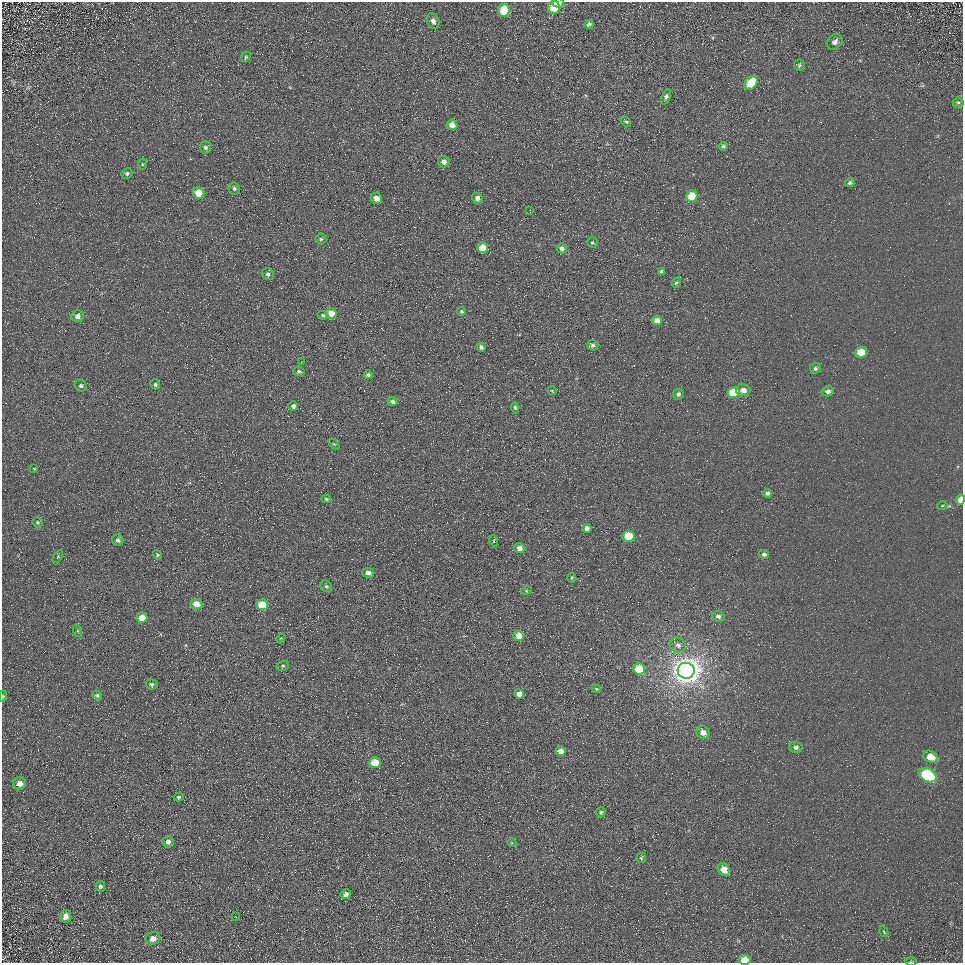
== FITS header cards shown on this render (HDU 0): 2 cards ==
NAXIS1  =                  961
NAXIS2  =                  961

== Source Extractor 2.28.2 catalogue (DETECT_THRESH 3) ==
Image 961 x 961 px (HDU 0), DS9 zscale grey, 1 PNG px = 1 image px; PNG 965 x 965 px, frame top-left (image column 1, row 961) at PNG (2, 2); each listed source drawn as its Kron ellipse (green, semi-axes under 4 px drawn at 4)
Background 4.98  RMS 7.8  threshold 23.3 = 3 sigma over >= 5 px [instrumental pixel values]
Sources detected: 110; all 110 listed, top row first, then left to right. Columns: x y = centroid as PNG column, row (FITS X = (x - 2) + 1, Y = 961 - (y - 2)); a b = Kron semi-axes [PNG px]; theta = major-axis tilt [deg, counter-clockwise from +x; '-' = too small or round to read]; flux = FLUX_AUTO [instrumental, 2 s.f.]
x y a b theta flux
558 3 5 4 - 1900
554 7 7 6 - 15000
504 10 6 6 - 19000
433 21 8 6 -68 2200
589 24 4 4 - 1600
835 42 9 7 41 2400
246 57 5 4 - 690
799 65 5 5 - 900
751 83 8 5 49 16000
666 97 8 4 68 1400
958 102 5 4 - 710
626 121 6 4 -43 770
452 125 5 5 - 4700
723 146 4 4 - 940
205 147 6 5 - 1400
444 162 6 5 - 2600
142 164 5 3 - 540
127 173 6 5 - 1100
850 183 5 4 - 1100
234 189 6 6 - 1000
199 193 6 5 - 11000
692 196 6 5 - 16000
376 198 6 5 - 4000
477 198 5 5 - 2400
530 210 2 2 - 240
321 239 5 5 - 840
592 242 5 5 - 780
482 248 5 5 - 11000
562 248 5 5 - 1600
661 271 4 3 - 1100
268 274 6 5 - 1600
676 283 5 4 - 830
461 311 4 4 - 600
331 313 5 5 - 7000
323 315 5 4 - 650
78 316 6 6 - 2100
657 320 5 5 - 3100
593 345 5 5 - 1200
481 347 5 4 - 1400
861 352 6 5 - 10000
301 362 2 2 - 310
815 368 5 5 - 1100
299 371 6 4 -3 940
368 375 4 3 - 1000
155 384 5 4 - 900
81 386 6 5 - 930
743 390 7 6 - 3400
552 391 5 3 - 400
828 391 6 5 - 1800
733 393 6 5 - 20000
678 394 5 5 - 1300
392 401 5 4 - 1400
293 406 5 4 - 1500
515 407 5 4 - 740
334 444 6 4 -43 690
34 469 3 3 - 370
767 493 4 4 - 1400
326 499 5 4 - 760
960 500 5 4 - 4600
942 506 5 3 - 530
38 522 5 5 - 700
587 528 5 4 - 1800
629 536 6 5 - 17000
118 540 6 5 - 1500
494 541 6 3 -72 480
519 548 5 5 - 2600
764 554 5 4 - 1300
157 555 5 3 - 660
58 557 7 3 59 540
368 573 6 5 - 2300
571 578 5 3 - 560
326 586 6 5 - 960
526 591 5 3 - 560
196 604 6 5 - 5200
262 605 6 5 - 14000
718 616 6 5 - 1400
142 618 5 5 - 7100
78 631 6 4 -72 580
519 636 5 5 - 5200
281 638 4 3 - 420
678 645 8 7 - 2200
283 666 6 5 - 820
639 669 6 5 - 11000
686 671 8 8 - 820000
152 684 6 5 - 1300
596 689 4 4 - 550
519 694 5 4 - 3400
97 695 5 4 - 860
3 696 5 3 - 590
703 732 7 6 - 3600
796 747 7 5 -16 1300
561 751 5 5 - 4300
930 757 8 5 -27 6700
375 762 6 5 - 12000
928 775 9 6 -27 58000
19 784 6 6 - 3600
179 797 5 4 - 900
601 812 5 4 - 840
168 842 6 5 - 2400
512 843 4 3 - 380
641 858 5 4 - 640
724 869 7 5 -49 6500
100 886 5 5 - 960
346 894 5 4 - 2100
66 916 6 5 - 3300
236 917 2 2 - 260
884 932 5 2 - 470
153 939 7 6 - 3600
745 960 6 5 - 9500
911 962 6 4 2 570
At the frame edge (FLAGS 8, measured only in part): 5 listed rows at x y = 558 3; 960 500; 3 696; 745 960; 911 962